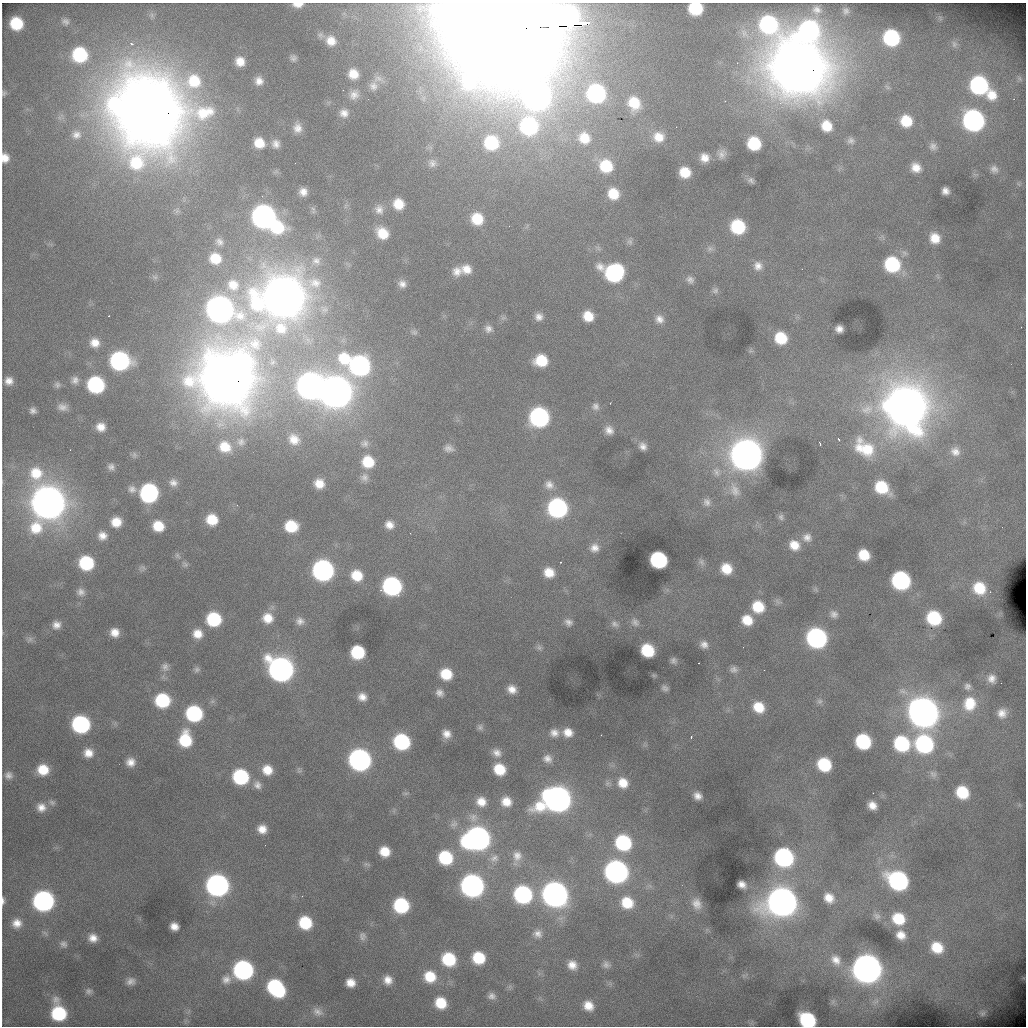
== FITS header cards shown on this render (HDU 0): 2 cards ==
NAXIS1  =                 1024 /fastest changing axis
NAXIS2  =                 1024 /next to fastest changing axis

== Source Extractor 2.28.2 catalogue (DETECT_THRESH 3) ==
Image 1024 x 1024 px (HDU 0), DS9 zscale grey, 1 PNG px = 1 image px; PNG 1028 x 1028 px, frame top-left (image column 1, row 1024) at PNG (2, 3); no overlay
Background 6510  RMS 89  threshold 267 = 3 sigma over >= 5 px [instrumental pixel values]
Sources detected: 304; all 304 listed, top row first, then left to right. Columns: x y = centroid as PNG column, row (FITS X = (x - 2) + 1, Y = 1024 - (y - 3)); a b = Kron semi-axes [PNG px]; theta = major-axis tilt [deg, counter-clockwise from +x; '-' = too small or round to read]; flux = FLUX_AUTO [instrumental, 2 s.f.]
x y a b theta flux
298 5 13 6 2 5.8e+04
695 8 10 9 - 3.5e+05
817 10 10 8 -12 3.1e+04
846 11 6 5 - 1.4e+04
940 18 9 3 -59 1.1e+04
65 22 9 7 -36 2.2e+04
16 23 11 10 - 2.6e+05
513 24 100 39 2 9.0e+07
768 24 18 13 -44 9.9e+05
809 30 16 14 -1 1.5e+06
321 35 11 9 -29 2.5e+04
891 38 12 11 - 6.9e+05
331 41 12 10 -42 7.9e+04
132 44 6 5 - 1.4e+04
954 44 12 9 -68 3.7e+04
80 55 12 12 - 4.8e+05
293 58 9 8 - 2.3e+04
240 61 10 9 - 8.3e+04
799 68 31 27 -12 2.4e+07
353 74 10 9 - 9.3e+04
1019 78 10 6 -46 1.7e+04
378 79 17 9 -9 4.4e+04
259 81 10 10 - 5.3e+04
979 85 13 12 - 1.1e+06
373 86 13 12 - 5.0e+04
4 93 9 8 - 1.8e+04
596 93 13 12 - 1.2e+06
354 95 14 12 53 5.3e+04
991 95 14 14 - 1.2e+05
537 97 22 18 -23 5.6e+06
634 103 14 12 -59 1.7e+05
149 111 42 40 4 3.0e+07
344 113 10 9 - 4.7e+04
973 120 13 12 - 2.5e+06
906 121 12 12 - 1.8e+05
529 126 21 17 -48 1.0e+06
826 126 13 12 - 1.4e+05
297 128 11 10 - 5.2e+04
76 135 12 11 - 4.8e+04
658 137 14 12 -22 9.9e+04
584 138 18 17 - 1.9e+05
851 140 11 9 -22 3.0e+04
259 143 11 10 - 1.1e+05
491 143 14 14 - 3.9e+05
754 143 11 10 - 3.1e+05
276 144 10 9 - 4.0e+04
933 146 10 9 - 3.1e+04
722 154 12 10 73 4.1e+04
5 158 12 9 -86 6.9e+04
704 158 10 10 - 6.4e+04
432 163 11 11 - 3.8e+04
606 166 15 13 -43 2.7e+05
916 168 11 10 - 7.7e+04
994 169 11 9 -42 3.4e+04
685 172 10 9 - 1.4e+05
751 180 10 7 -38 2.1e+04
945 191 7 6 - 3.8e+04
303 192 7 7 - 4.5e+04
613 194 12 11 - 1.6e+05
398 204 11 10 - 1.3e+05
313 210 11 5 -73 1.4e+04
379 210 13 11 -76 4.7e+04
264 216 13 12 - 4.3e+06
477 219 12 11 - 1.9e+05
277 227 16 14 -7 3.3e+05
738 227 11 10 - 4.2e+05
382 233 12 10 -43 1.3e+05
935 238 12 10 -60 1.1e+05
219 242 11 9 -38 3.1e+04
630 242 9 8 - 2.2e+04
710 249 9 7 -37 2.4e+04
215 258 13 12 - 1.5e+05
316 261 14 13 - 7.3e+04
892 264 13 12 - 5.6e+05
758 266 11 11 - 5.3e+04
466 269 12 10 -25 7.4e+04
457 271 12 12 - 5.8e+04
614 273 15 12 -15 1.2e+06
155 277 9 5 -32 1.3e+04
690 280 10 8 -36 2.8e+04
402 284 8 7 - 3.5e+04
233 285 19 18 - 1.7e+05
715 291 9 7 15 2.0e+04
283 297 26 24 21 1.6e+07
220 309 16 14 -21 6.2e+06
588 316 10 9 - 1.2e+05
539 317 9 9 - 4.1e+04
503 318 7 4 18 1.3e+04
659 319 12 10 -45 4.8e+04
1021 327 2 2 - 3.0e+03
488 329 11 10 - 3.5e+04
839 329 7 6 - 3.8e+04
414 332 9 7 3 1.8e+04
781 338 10 10 - 2.2e+05
95 343 12 11 - 7.6e+04
120 361 13 12 - 1.5e+06
541 361 11 10 - 2.0e+05
359 365 20 13 -23 2.1e+06
226 379 31 29 47 2.1e+07
75 380 11 10 - 3.9e+04
9 381 9 9 - 5.2e+04
57 385 9 8 - 2.2e+04
96 385 12 11 - 8.6e+05
310 386 14 14 - 6.6e+06
336 392 17 16 - 9.9e+06
595 406 10 9 - 2.9e+04
62 407 13 8 -7 4.1e+04
906 407 24 22 -68 1.6e+07
867 409 21 15 15 1.2e+05
33 411 7 6 - 2.6e+04
539 417 12 12 - 1.6e+06
101 427 8 7 - 6.1e+04
609 430 9 8 - 4.6e+04
294 439 13 11 -45 7.6e+04
838 439 4 2 - 6.2e+03
241 442 13 12 - 5.5e+04
364 443 13 12 - 5.1e+04
820 443 4 2 - 6.3e+03
643 446 9 7 -46 3.6e+04
225 447 17 15 -28 1.7e+05
449 448 11 8 -12 3.4e+04
864 448 30 20 -36 2.8e+05
70 450 2 2 - 3.3e+03
955 451 14 12 -43 6.2e+04
134 455 9 7 80 1.7e+04
746 455 17 16 - 9.9e+06
368 462 13 12 - 2.0e+05
111 467 8 8 - 2.6e+04
717 472 15 11 -65 5.9e+04
36 473 20 18 -82 2.1e+05
364 477 11 11 - 3.8e+04
173 483 11 10 - 4.2e+04
319 484 10 9 - 8.8e+04
549 485 13 11 -43 5.2e+04
882 487 13 10 -37 2.8e+05
132 489 11 10 - 3.5e+04
735 490 23 13 -65 1.1e+05
149 493 13 12 - 1.1e+06
707 502 12 10 -75 3.8e+04
48 503 19 18 - 1.1e+07
557 508 12 12 - 1.6e+06
781 517 9 7 -75 1.8e+04
212 520 11 10 - 1.6e+05
116 522 10 9 - 1.0e+05
389 525 8 8 - 5.5e+04
158 526 10 9 - 1.5e+05
291 526 11 9 -9 2.3e+05
102 536 10 10 - 5.4e+04
807 537 12 11 - 4.8e+04
794 545 12 10 -33 9.8e+04
594 548 12 11 - 5.7e+04
864 555 10 9 - 1.6e+05
177 556 9 6 -51 1.8e+04
658 560 11 10 - 9.2e+05
561 562 3 2 - 1.3e+04
701 562 11 7 -52 2.2e+04
86 563 11 10 - 4.6e+05
185 564 9 7 -40 1.9e+04
142 568 9 8 - 1.8e+04
726 569 10 9 - 1.3e+05
323 570 12 12 - 2.6e+06
549 572 12 10 -27 1.1e+05
357 575 12 11 - 1.5e+05
901 580 12 11 - 1.3e+06
392 586 12 11 - 1.5e+06
979 588 14 13 - 2.1e+05
816 589 7 4 -89 1.1e+04
81 592 11 10 - 3.6e+04
758 607 12 11 - 1.9e+05
834 614 10 9 - 3.3e+04
268 618 12 11 - 1.0e+05
934 618 12 11 - 4.4e+05
214 619 11 10 - 4.4e+05
747 620 10 9 - 1.3e+05
300 621 11 10 - 4.0e+04
568 622 10 8 -34 3.2e+04
635 622 13 9 -41 3.2e+04
615 624 12 9 -30 2.8e+04
56 625 10 9 - 4.7e+04
115 632 8 8 - 6.7e+04
197 634 11 11 - 8.2e+04
816 638 12 11 - 1.9e+06
30 639 10 6 45 2.0e+04
704 644 9 8 - 3.7e+04
539 647 8 7 - 1.8e+04
647 650 11 10 - 2.8e+05
358 652 10 10 - 3.8e+05
673 661 7 6 - 2.1e+04
699 663 2 2 - 6.9e+03
165 667 11 10 - 3.3e+04
197 669 9 7 0 1.8e+04
281 669 14 12 -37 4.7e+06
733 670 10 8 -3 2.6e+04
446 674 11 10 - 1.8e+05
992 679 13 11 -69 5.7e+04
967 686 10 9 - 3.1e+04
665 688 7 5 -16 2.1e+04
512 689 10 8 -29 6.0e+04
439 693 9 8 - 3.3e+04
362 697 9 9 - 5.4e+04
162 700 11 11 - 4.5e+05
820 701 8 8 - 1.9e+04
970 704 19 17 78 2.0e+05
759 707 12 10 -40 1.4e+05
923 712 16 15 - 8.9e+06
194 713 11 11 - 7.5e+05
1002 713 13 12 - 6.8e+04
81 724 12 11 - 1.1e+06
480 727 8 8 - 1.9e+04
568 732 11 10 - 7.7e+04
554 733 12 10 -8 5.1e+04
446 734 9 8 - 5.3e+04
601 735 2 2 - 2.7e+03
691 737 3 3 - 9.6e+03
185 740 15 11 -90 2.9e+05
863 741 11 10 - 5.6e+05
402 742 11 11 - 7.2e+05
902 744 13 12 - 5.7e+05
924 744 13 13 - 1.1e+06
88 753 11 11 - 7.5e+04
497 753 12 10 -36 5.0e+04
547 759 11 10 - 4.5e+04
360 760 12 12 - 3.1e+06
131 762 9 9 - 5.5e+04
824 764 11 10 - 3.3e+05
499 769 11 10 - 1.8e+05
43 770 12 11 - 1.5e+05
267 770 11 10 - 1.0e+05
299 770 10 6 -65 1.4e+04
933 774 12 9 -51 3.0e+04
8 775 11 10 - 3.9e+04
241 777 11 11 - 6.2e+05
623 783 13 12 - 1.1e+05
257 785 11 10 - 3.9e+04
962 792 11 10 - 2.5e+05
405 793 8 4 8 1.2e+04
873 793 2 2 - 4.7e+03
697 796 8 7 - 4.3e+04
557 799 17 14 6 6.1e+06
52 802 10 8 -18 2.3e+04
481 802 13 12 - 9.2e+04
506 802 12 11 - 9.3e+04
872 805 8 7 - 5.9e+04
41 807 12 12 - 6.7e+04
473 817 15 13 -33 6.9e+04
454 824 13 10 60 4.0e+04
262 829 9 9 - 7.0e+04
477 838 16 13 12 4.7e+06
623 843 12 11 - 6.4e+05
265 845 3 2 - 5.4e+03
385 851 9 9 - 1.2e+05
517 856 15 13 79 7.0e+04
784 857 12 11 - 1.4e+06
445 858 12 11 - 3.9e+05
494 858 13 10 27 4.9e+04
367 864 10 5 -17 1.3e+04
616 872 13 12 - 3.7e+06
898 880 14 11 -32 1.5e+06
742 884 8 6 -25 4.4e+04
217 885 12 12 - 3.3e+06
472 886 13 12 - 3.7e+06
523 894 12 11 - 1.1e+06
555 894 14 13 - 5.6e+06
302 896 2 2 - 3.4e+03
829 898 12 10 -45 8.2e+04
3 901 10 4 -90 1.8e+04
43 901 12 12 - 2.2e+06
782 902 17 15 1 8.1e+06
627 903 14 13 - 1.9e+05
696 904 16 12 -65 7.3e+04
401 905 11 11 - 5.7e+05
877 916 12 9 -26 3.1e+04
898 919 14 12 -34 2.2e+05
17 923 10 10 - 6.3e+04
305 923 11 10 - 3.0e+05
174 926 8 7 - 5.5e+04
538 934 13 12 - 5.1e+04
901 935 11 10 - 7.5e+04
362 936 12 9 -79 3.1e+04
93 938 10 9 - 5.9e+04
63 944 10 8 -27 2.6e+04
937 947 13 12 - 1.8e+05
479 958 11 10 - 2.4e+05
449 959 12 11 - 3.5e+05
836 960 18 14 -55 1.0e+05
572 965 11 10 - 6.7e+04
606 965 10 9 - 2.8e+04
867 969 15 14 - 8.5e+06
243 970 12 12 - 1.7e+06
744 975 10 5 21 1.5e+04
430 977 13 12 - 1.7e+05
226 979 12 12 - 5.4e+04
388 980 11 10 - 6.3e+04
131 981 10 8 20 3.8e+04
350 983 8 8 - 7.2e+04
276 988 15 11 -48 7.8e+05
89 991 10 8 -15 2.4e+04
492 996 10 8 -6 3.1e+04
441 1003 11 10 - 1.7e+05
588 1006 11 9 -43 8.8e+04
318 1012 15 11 -25 4.9e+04
59 1013 15 11 -75 4.9e+05
982 1013 8 7 - 1.7e+04
807 1020 12 10 -33 6.1e+05
At the frame edge (FLAGS 8, measured only in part): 7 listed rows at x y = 298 5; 695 8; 513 24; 4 93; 5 158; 3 901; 807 1020